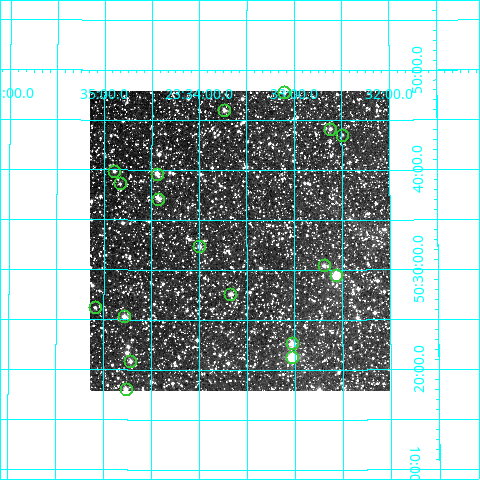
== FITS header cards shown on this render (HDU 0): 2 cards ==
NAXIS1  =                  300
NAXIS2  =                  300

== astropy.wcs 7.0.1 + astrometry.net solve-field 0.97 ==
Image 300 x 300 px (HDU 0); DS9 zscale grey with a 90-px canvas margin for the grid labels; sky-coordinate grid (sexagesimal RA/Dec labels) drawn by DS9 from the SOLVED WCS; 18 Tycho-2 reference stars matched to detected sources circled (green)
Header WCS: RA---TAN/DEC--TAN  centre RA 23:33:35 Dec +50:33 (353.39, +50.55 deg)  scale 6 arcsec/px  FOV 30.0' x 30.0'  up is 0 deg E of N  parity normal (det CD < 0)
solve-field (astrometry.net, Tycho-2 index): VERIFIED the header's WCS against the Tycho-2 star catalogue (18 matches, 0 conflicts) and refined it, rather than solving blind
Solved WCS: RA---TAN-SIP/DEC--TAN-SIP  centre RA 23:33:34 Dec +50:33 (353.39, +50.55 deg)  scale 6 arcsec/px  FOV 30.0' x 30.0'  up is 0 deg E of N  parity normal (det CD < 0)
The solver's refit moves the header's centre by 1.5 arcsec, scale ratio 1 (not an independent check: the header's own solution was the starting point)
Tycho-2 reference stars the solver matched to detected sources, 18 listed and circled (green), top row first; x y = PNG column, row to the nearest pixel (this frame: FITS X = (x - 90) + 1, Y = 300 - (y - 91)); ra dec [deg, ICRS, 3 dp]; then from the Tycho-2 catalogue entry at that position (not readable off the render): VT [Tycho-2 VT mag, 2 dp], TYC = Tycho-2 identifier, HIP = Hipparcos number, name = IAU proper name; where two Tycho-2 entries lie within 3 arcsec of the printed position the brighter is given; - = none
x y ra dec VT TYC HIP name
284 92 353.275 +50.796 11.11 3649-2261-1 - -
224 110 353.434 +50.766 11.35 3649-2385-1 - -
330 129 353.154 +50.735 11.24 3649-1595-1 - -
342 135 353.123 +50.725 11.75 3649-1515-1 - -
114 171 353.723 +50.664 10.48 3649-254-1 - -
157 174 353.610 +50.660 10.45 3649-1539-1 - -
120 183 353.708 +50.643 11.88 3649-1505-1 - -
158 199 353.606 +50.618 10.71 3645-1351-1 - -
199 246 353.498 +50.539 11.11 3645-817-1 - -
324 265 353.172 +50.507 10.92 3645-1635-1 - -
336 275 353.141 +50.491 8.81 3645-2003-1 116195 -
230 294 353.417 +50.460 10.88 3645-845-1 - -
95 307 353.772 +50.437 11.55 3645-71-1 - -
124 316 353.696 +50.422 9.92 3645-1995-1 - -
292 343 353.257 +50.377 9.85 3645-963-1 - -
292 357 353.258 +50.355 8.32 3645-865-1 - -
130 361 353.680 +50.347 10.82 3645-1097-1 - -
126 389 353.691 +50.301 10.23 3645-1721-1 - -